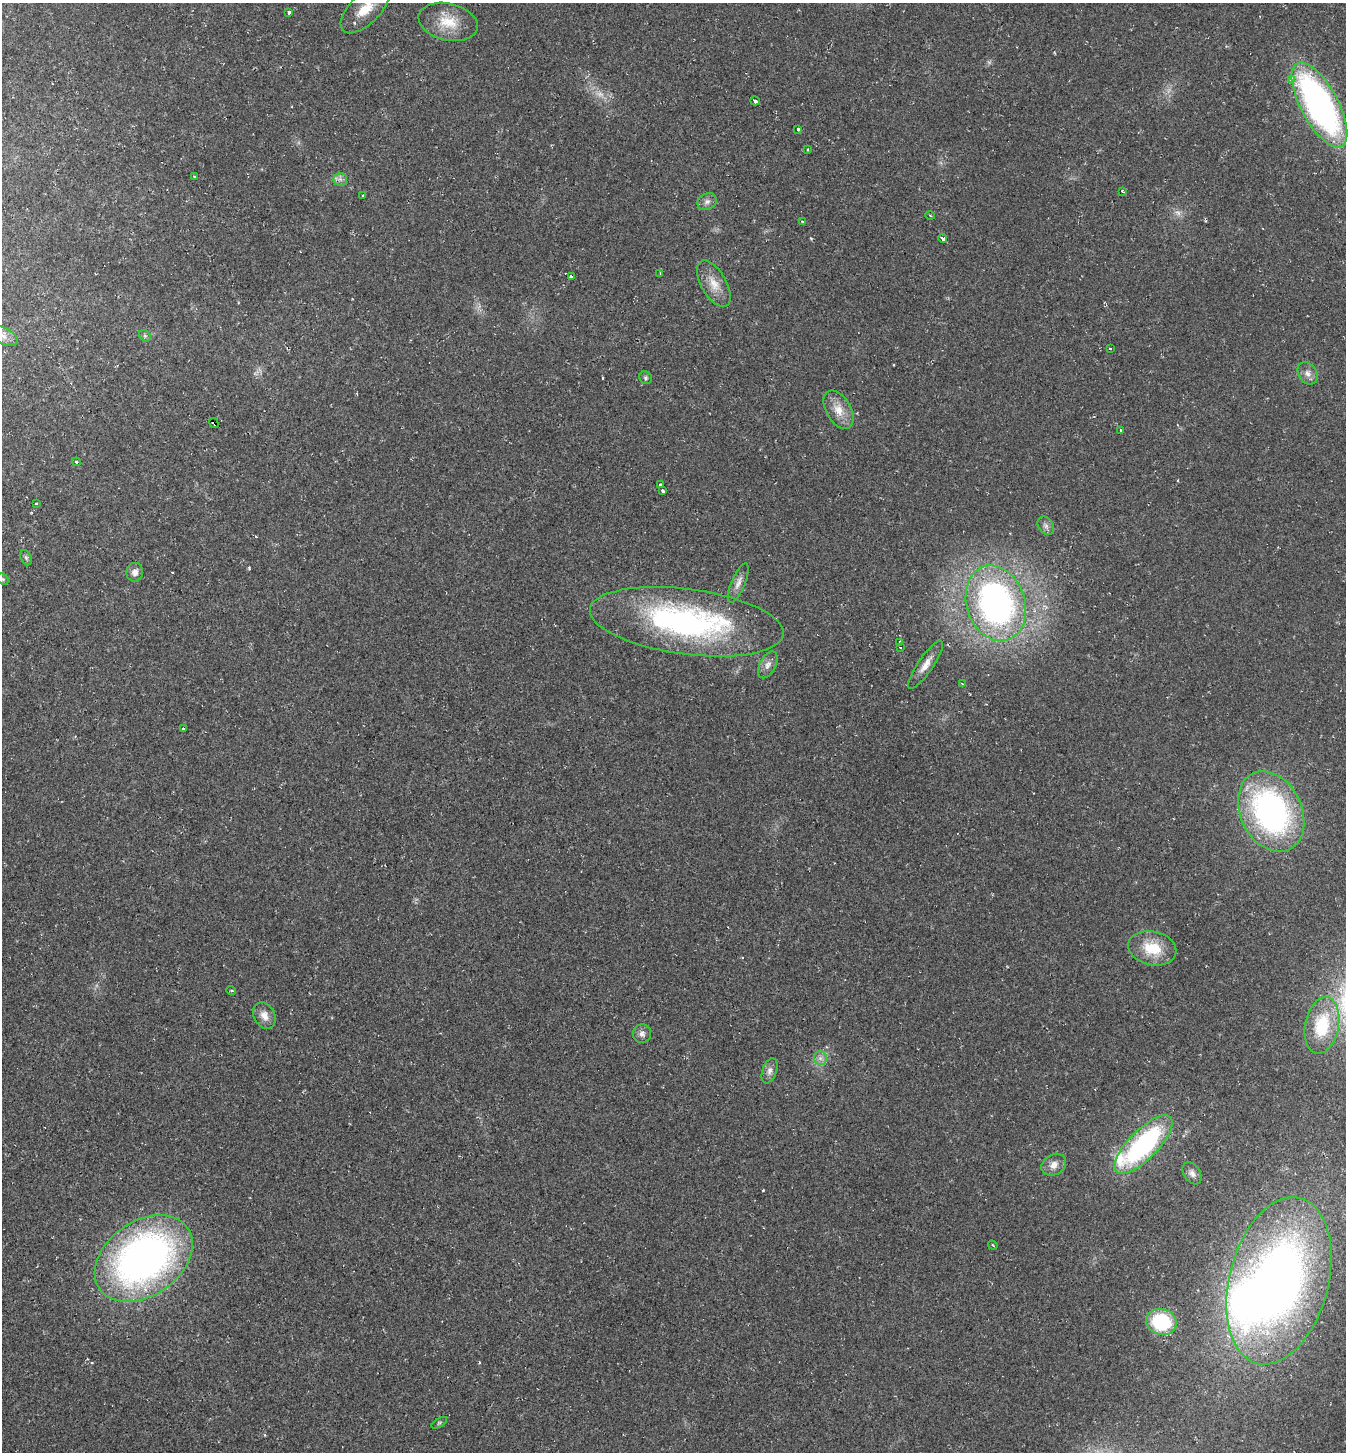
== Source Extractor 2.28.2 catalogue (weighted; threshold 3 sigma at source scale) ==
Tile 11 of 4 x 4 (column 3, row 3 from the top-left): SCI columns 2975-4318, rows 1451-2900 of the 5808 x 5800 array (HDU 1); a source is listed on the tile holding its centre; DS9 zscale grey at full resolution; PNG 1348 x 1454 px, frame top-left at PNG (2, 3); each listed source drawn as its Kron ellipse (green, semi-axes under 4 px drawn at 4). Shown black and unused: <1% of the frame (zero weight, under 2 of 3 exposures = <1% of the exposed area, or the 3 px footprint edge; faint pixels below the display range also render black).
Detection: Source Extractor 2.28.2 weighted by HDU 2 'WHT'; one run over the whole footprint, this tile lists its part. Background 0.0201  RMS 0.0059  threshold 0.0266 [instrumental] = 3 sigma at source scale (4.5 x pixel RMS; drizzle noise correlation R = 1.50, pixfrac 1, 0.05/0.05 arcsec/px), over >= 5 px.
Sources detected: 69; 2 too faint to see at this stretch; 1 inside a brighter object's white glare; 5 cosmic-ray / hot-pixel residue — neither listed nor drawn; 1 inside a brighter listed object's ellipse — not listed separately; the other 60 listed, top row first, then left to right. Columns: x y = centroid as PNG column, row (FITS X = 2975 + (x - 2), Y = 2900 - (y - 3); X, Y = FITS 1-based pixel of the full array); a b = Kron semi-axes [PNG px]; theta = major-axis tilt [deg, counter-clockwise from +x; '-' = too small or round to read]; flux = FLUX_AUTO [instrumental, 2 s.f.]
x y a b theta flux
365 9 31 15 45 16
289 12 3 3 - 3.9
448 22 30 18 -13 16
1291 79 4 3 - 2.7
755 101 5 3 - 4.9
1319 105 47 18 -62 210
798 129 3 3 - 5.3
807 150 3 3 - 0.88
195 177 3 3 - 1.3
340 179 7 6 - 2
1122 191 4 3 - 0.58
363 195 3 3 - 1.3
707 202 10 8 27 2.5
930 215 4 3 - 0.55
802 221 3 3 - 1.1
943 238 4 3 - 11
660 274 4 2 - 0.41
571 277 3 3 - 3
714 284 26 12 -60 9.1
3 336 16 8 -25 4.6
145 336 6 5 - 1
1110 348 3 2 - 0.62
1308 373 12 9 -55 3.6
646 378 6 6 - 1.3
839 410 21 12 -60 8.6
214 423 5 3 - 31
1121 430 3 2 - 0.81
76 462 5 4 - 0.82
660 484 3 3 - 2.1
663 491 3 3 - 2.6
36 503 3 3 - 0.87
1046 526 10 7 -55 2.4
26 558 8 5 -64 1.3
135 572 9 8 - 3.3
3 579 6 5 - 1
738 583 21 7 67 4.1
996 603 38 29 -72 190
687 622 98 32 -8 150
899 642 3 3 - 2.5
900 647 3 3 - 1.9
768 665 14 8 62 3.8
925 665 28 7 55 6.5
962 683 4 2 - 0.49
183 729 3 3 - 1.5
1271 811 42 30 -64 160
1152 948 24 17 -13 18
231 990 5 3 - 0.62
264 1016 14 10 -62 5.4
1322 1025 28 17 78 30
642 1034 9 9 - 2.8
820 1058 7 6 - 2.2
770 1071 13 7 70 3
1143 1145 38 14 46 98
1054 1165 13 10 29 4.7
1192 1173 12 8 -57 3
993 1245 5 2 - 0.6
144 1258 54 37 35 290
1279 1281 85 49 75 430
1161 1322 15 13 -16 39
439 1423 9 3 30 0.87
Overlapping masked pixels (flux is a lower limit): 1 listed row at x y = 214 423
Isophote crosses this tile's border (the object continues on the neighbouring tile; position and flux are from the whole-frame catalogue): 3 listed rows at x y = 365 9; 3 336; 1279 1281
Unlisted compact peaks at least as high as the median listed source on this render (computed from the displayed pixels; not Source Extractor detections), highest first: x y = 249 568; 763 1190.